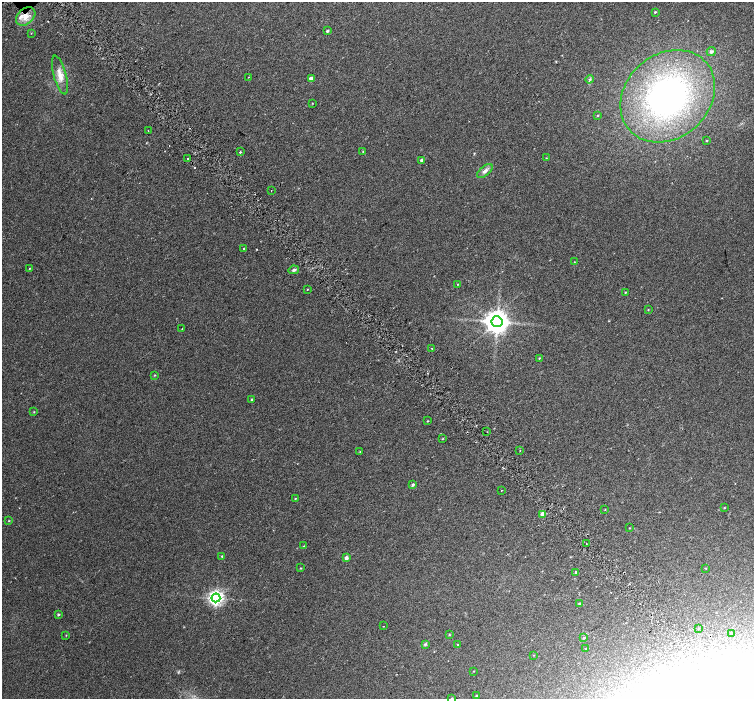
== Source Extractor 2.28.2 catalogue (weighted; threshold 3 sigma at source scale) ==
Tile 6 of 4 x 4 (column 2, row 2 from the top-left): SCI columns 1573-3076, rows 3092-4484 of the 6147 x 6119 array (HDU 1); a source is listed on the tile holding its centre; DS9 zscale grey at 2 x 2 block average (1 PNG px = mean of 2 x 2 image px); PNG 756 x 701 px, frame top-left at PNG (2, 2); each listed source drawn as its Kron ellipse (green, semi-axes under 4 px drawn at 4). Shown black and unused: <1% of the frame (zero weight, under 2 of 3 exposures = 4% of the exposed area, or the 3 px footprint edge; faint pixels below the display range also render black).
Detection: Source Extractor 2.28.2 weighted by HDU 2 'WHT'; one run over the whole footprint, this tile lists its part. Background 0.0488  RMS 0.012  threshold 0.0518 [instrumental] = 3 sigma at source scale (4.5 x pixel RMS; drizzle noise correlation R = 1.50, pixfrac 1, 0.0396/0.0396 arcsec/px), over >= 5 px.
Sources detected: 76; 2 inside a brighter object's white glare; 1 cosmic-ray / hot-pixel residue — neither listed nor drawn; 1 inside a brighter listed object's ellipse — not listed separately; the other 72 listed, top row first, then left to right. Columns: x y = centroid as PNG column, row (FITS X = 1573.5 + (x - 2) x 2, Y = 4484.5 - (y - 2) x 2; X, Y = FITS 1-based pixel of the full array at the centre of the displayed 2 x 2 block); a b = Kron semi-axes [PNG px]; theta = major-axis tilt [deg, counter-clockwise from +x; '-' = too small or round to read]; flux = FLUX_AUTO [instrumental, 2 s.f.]
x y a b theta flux
655 12 3 2 - 2.6
26 16 11 7 42 27
327 31 2 2 - 4.9
31 33 2 2 - 0.93
711 51 4 4 - 6.7
60 75 20 6 -75 28
248 77 2 2 - 0.84
311 78 3 2 - 21
590 79 4 3 - 3.6
668 96 51 42 41 590
312 103 3 2 - 0.98
597 116 3 2 - 1.7
148 131 2 2 - 1.5
706 141 3 2 - 1.6
363 151 3 2 - 1.2
240 152 2 2 - 7.6
188 158 2 2 - 2.6
546 158 2 2 - 1.2
421 160 3 2 - 6.3
485 171 9 4 40 11
271 190 2 2 - 1.1
244 248 3 2 - 2.4
574 262 2 2 - 1
29 268 3 2 - 1.6
294 270 5 4 - 5.3
458 284 2 2 - 1.6
307 289 2 2 - 1.3
625 292 2 2 - 2.1
648 310 3 2 - 1.4
497 322 5 5 - 3000
182 329 2 2 - 1.4
432 348 3 2 - 1.6
539 358 3 3 - 2.1
154 375 3 2 - 1.6
252 400 3 2 - 3.6
34 412 3 2 - 1.7
427 421 3 2 - 2
487 432 2 2 - 1.8
443 438 3 2 - 1.5
520 451 2 2 - 2.4
360 452 3 2 - 1.4
413 485 4 3 - 4.8
501 490 2 2 - 3.8
295 498 2 2 - 1.7
724 508 2 2 - 1.9
605 509 3 2 - 1.2
543 514 4 4 - 23
9 521 3 2 - 1.5
630 528 2 2 - 1.3
586 543 2 2 - 2.3
303 546 2 2 - 1.2
222 556 2 2 - 2
346 558 3 3 - 10
300 568 3 2 - 1.6
706 568 3 2 - 1.1
575 572 2 2 - 9.4
216 598 4 4 - 910
579 604 3 3 - 2.7
58 614 3 3 - 3.8
383 626 2 2 - 1.1
698 628 2 2 - 1.4
731 633 3 2 - 2.6
66 635 2 2 - 1.5
449 635 3 3 - 1.6
584 638 3 3 - 2.5
425 644 4 4 - 3.7
458 645 3 2 - 2
586 649 3 2 - 2
534 655 3 2 - 1.3
473 671 2 2 - 1.2
476 696 3 2 - 2.6
452 698 3 3 - 2.6
Overlapping masked pixels (flux is a lower limit): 1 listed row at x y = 26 16
Isophote crosses this tile's border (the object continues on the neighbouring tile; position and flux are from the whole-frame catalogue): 1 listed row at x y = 452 698
Diffuse or blended objects may show on this block-average render without a row.